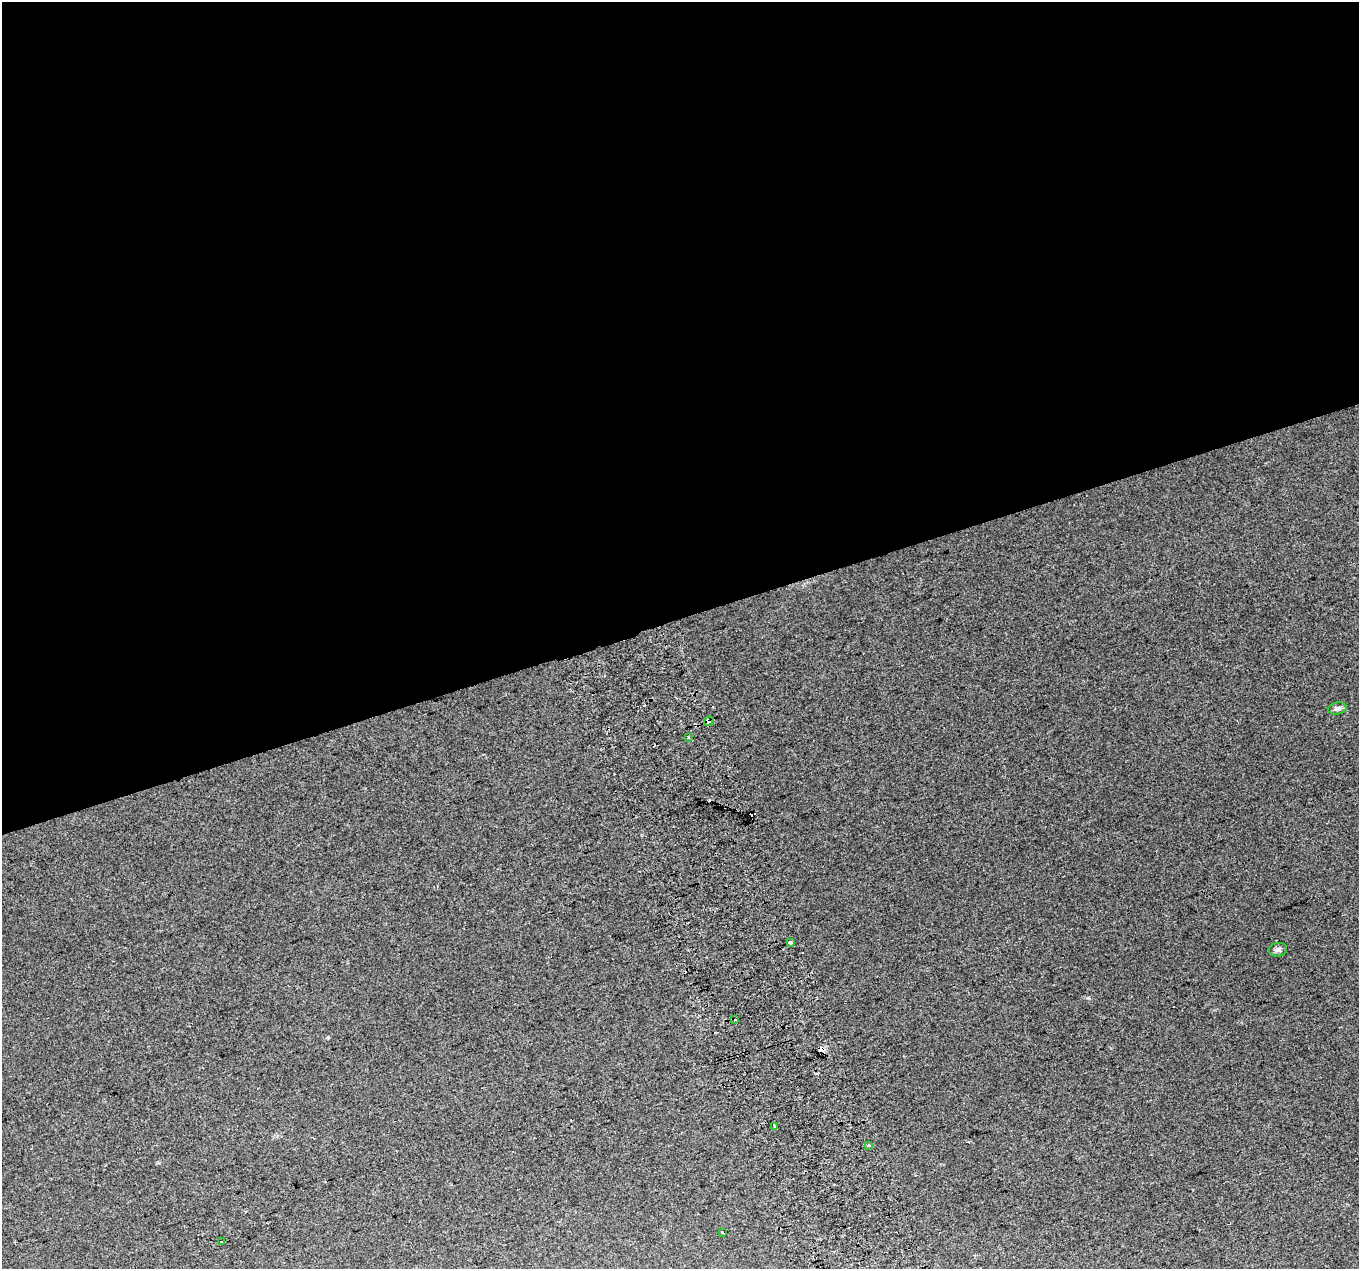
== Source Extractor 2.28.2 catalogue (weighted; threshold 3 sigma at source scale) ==
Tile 2 of 4 x 4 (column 2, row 1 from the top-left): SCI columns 1400-2756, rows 3940-5206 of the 5515 x 5290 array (HDU 1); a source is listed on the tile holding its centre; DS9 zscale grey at full resolution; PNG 1361 x 1271 px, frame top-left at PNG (2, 2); each listed source drawn as its Kron ellipse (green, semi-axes under 4 px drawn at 4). Shown black and unused: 49% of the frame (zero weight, under 2 of 3 exposures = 2% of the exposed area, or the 3 px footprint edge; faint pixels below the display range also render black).
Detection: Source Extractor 2.28.2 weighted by HDU 2 'WHT'; one run over the whole footprint, this tile lists its part. Background 0.00879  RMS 0.007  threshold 0.0314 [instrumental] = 3 sigma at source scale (4.5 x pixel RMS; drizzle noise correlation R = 1.50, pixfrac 1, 0.0396/0.0396 arcsec/px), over >= 5 px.
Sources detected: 17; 7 cosmic-ray / hot-pixel residue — neither listed nor drawn; the other 10 listed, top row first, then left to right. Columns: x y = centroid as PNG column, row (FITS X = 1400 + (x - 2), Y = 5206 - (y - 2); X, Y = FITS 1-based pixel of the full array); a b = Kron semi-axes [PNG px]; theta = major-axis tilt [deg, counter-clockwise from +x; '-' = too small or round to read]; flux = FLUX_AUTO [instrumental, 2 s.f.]
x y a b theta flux
1337 708 9 6 10 2.3
709 721 5 4 - 4.8
688 738 3 3 - 0.99
790 943 4 3 - 3.5
1278 950 9 7 8 1.9
735 1020 3 3 - 2.5
774 1126 4 3 - 2.8
868 1145 3 3 - 2.1
723 1232 3 3 - 2.2
222 1242 2 2 - 0.56
Overlapping masked pixels (flux is a lower limit): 1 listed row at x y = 709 721